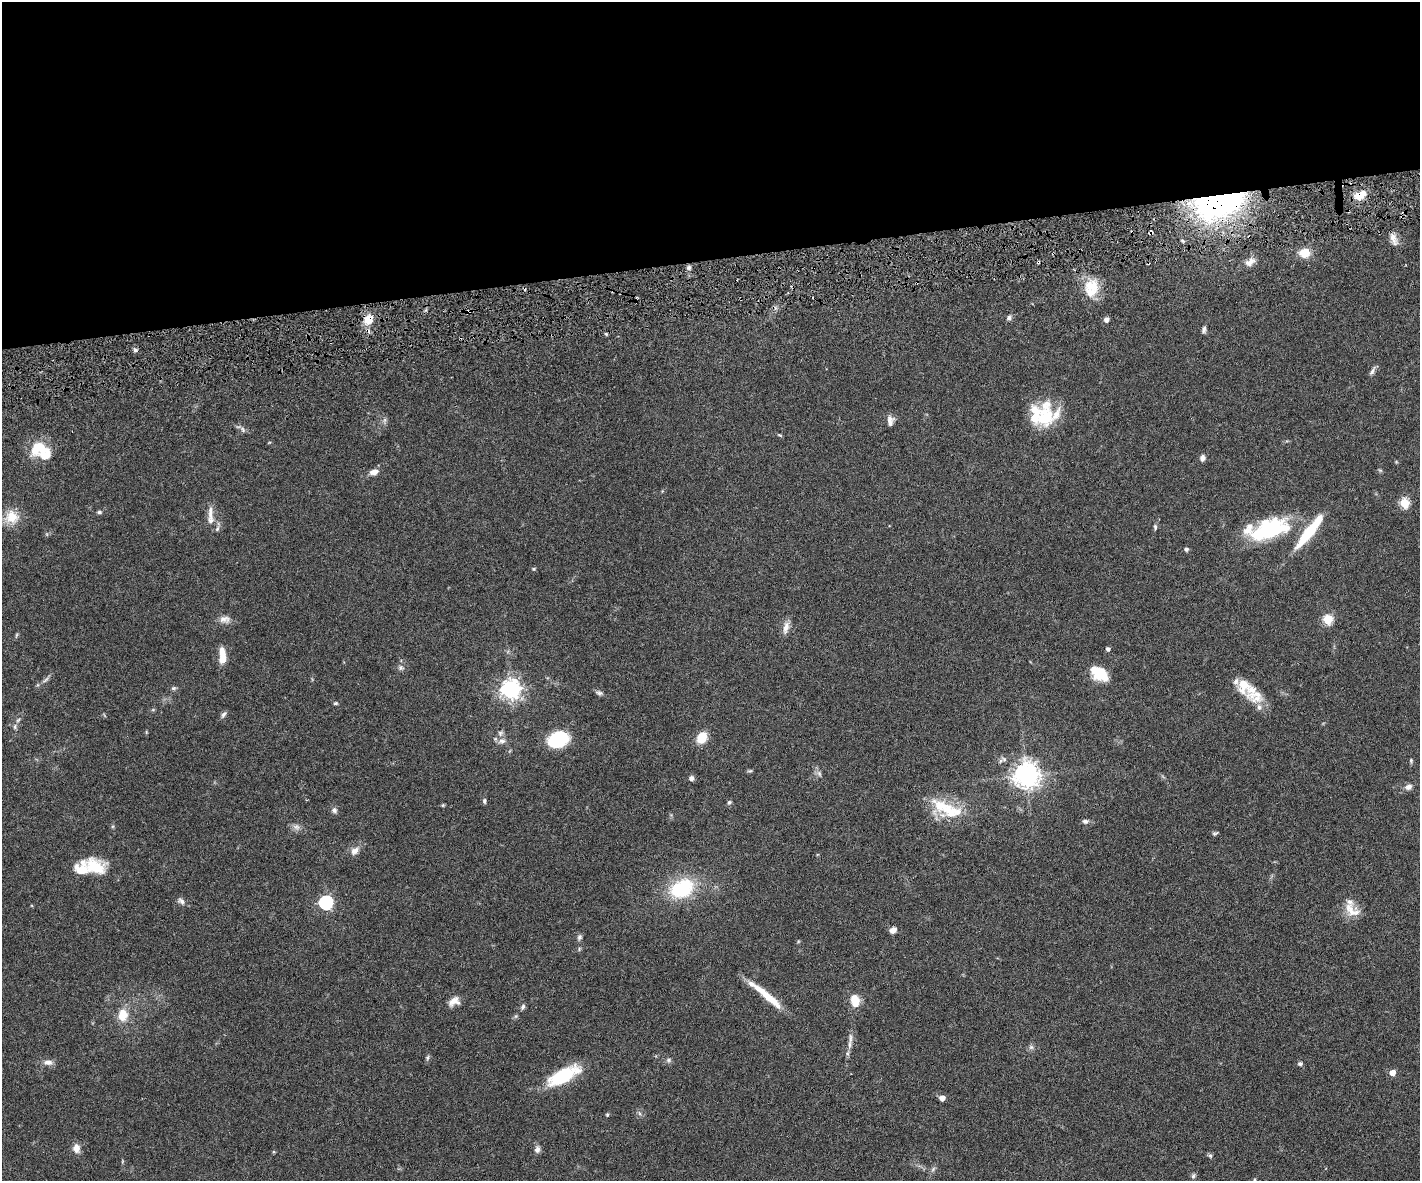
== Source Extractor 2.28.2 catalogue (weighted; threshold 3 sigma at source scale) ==
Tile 2 of 3 x 4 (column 2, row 1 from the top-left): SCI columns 1576-2993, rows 3597-4775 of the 4677 x 4892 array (HDU 1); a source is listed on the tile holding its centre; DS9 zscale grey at full resolution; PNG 1422 x 1183 px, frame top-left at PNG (2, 2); no overlay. Shown black and unused: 22% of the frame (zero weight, under 3 of 6 exposures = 5% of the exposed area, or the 3 px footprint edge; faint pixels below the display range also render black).
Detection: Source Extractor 2.28.2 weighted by HDU 2 'WHT'; one run over the whole footprint, this tile lists its part. Background 0.0471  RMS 0.0026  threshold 0.0107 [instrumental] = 3 sigma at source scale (4.09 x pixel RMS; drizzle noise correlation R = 1.36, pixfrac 0.8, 0.05/0.05 arcsec/px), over >= 5 px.
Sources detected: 123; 2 inside a brighter object's white glare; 3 cosmic-ray / hot-pixel residue — not listed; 20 inside a brighter listed object's ellipse — not listed separately; the other 98 listed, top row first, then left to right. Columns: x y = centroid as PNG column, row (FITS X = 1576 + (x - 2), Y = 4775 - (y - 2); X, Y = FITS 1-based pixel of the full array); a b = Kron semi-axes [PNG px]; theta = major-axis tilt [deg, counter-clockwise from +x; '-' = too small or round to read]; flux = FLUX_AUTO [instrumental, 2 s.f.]
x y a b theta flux
1358 196 10 9 - 2.9
1224 198 50 29 16 67
1151 232 4 3 - 0.88
1393 239 19 8 -70 1.8
1304 253 10 8 5 4.3
1250 262 14 9 32 1.9
689 267 6 5 - 0.64
1091 286 22 18 0 5.8
1009 318 7 5 89 0.6
1106 319 5 4 - 1.2
368 320 11 9 44 3.5
1204 330 8 5 79 0.69
606 334 4 4 - 0.31
135 350 5 5 - 0.51
1372 371 14 5 64 0.74
1045 417 28 24 82 9.9
385 420 7 4 89 0.52
890 421 13 8 88 1.3
243 429 8 3 -71 0.47
779 435 7 3 -27 0.27
41 448 24 16 2 6
1202 458 8 7 - 0.88
1380 470 6 4 -18 0.3
374 472 11 7 16 1.5
1404 503 5 5 - 15
99 512 6 4 -9 0.46
210 512 21 7 89 1.9
12 517 19 18 - 4.6
1155 527 7 4 -81 0.44
217 529 8 4 63 0.55
1271 529 48 22 7 23
1186 549 5 4 - 0.53
534 569 5 4 - 0.28
224 619 15 9 1 1.6
1328 619 5 5 - 12
786 627 18 7 77 1.7
16 635 8 3 76 0.32
1108 649 4 4 - 0.72
223 658 13 7 87 3.2
401 668 8 7 - 0.68
1098 674 18 13 44 4.5
46 680 11 4 45 0.71
173 688 7 5 19 0.43
511 689 7 7 - 140
599 693 10 6 -16 0.66
1256 696 26 18 -7 5.3
335 703 5 4 - 0.34
223 715 10 5 59 0.64
15 726 8 6 76 0.7
500 733 8 7 - 0.8
702 738 12 9 63 4.6
558 739 16 12 16 16
502 741 11 7 10 1.1
1411 760 6 4 -72 0.33
750 771 8 4 8 0.33
819 773 9 6 -63 0.72
1026 775 8 8 - 260
691 778 6 5 - 0.82
1408 787 10 7 24 1.1
484 801 7 5 83 0.45
729 802 6 5 - 0.48
443 805 5 4 - 0.25
334 810 7 6 - 0.79
949 811 35 23 -11 9.4
1085 821 7 5 0 0.72
296 827 10 9 - 1.1
1215 833 8 4 22 0.41
355 851 13 9 43 1.6
94 866 29 16 -22 8.2
681 888 26 19 23 16
181 901 11 7 -33 0.93
326 902 6 6 - 45
1351 910 24 14 -38 3.7
893 930 8 6 24 1.3
579 937 8 6 64 0.61
579 949 6 3 73 0.3
770 998 38 8 -39 5.9
855 1000 15 10 -80 3.4
454 1001 13 9 25 2.1
523 1007 8 5 60 0.54
123 1015 16 11 82 4
850 1038 17 4 90 1.2
1031 1047 6 6 - 0.6
427 1058 7 5 73 0.46
669 1060 6 4 90 0.44
48 1062 12 7 -2 1.4
1300 1064 6 5 - 0.48
1392 1072 5 4 - 2.9
563 1076 28 11 28 18
942 1098 4 4 - 2
639 1113 6 4 -71 0.44
607 1115 5 4 - 0.35
76 1148 11 9 -85 1.7
537 1149 10 7 77 0.97
1210 1156 6 5 - 0.46
933 1169 8 4 54 0.49
1193 1176 7 5 74 0.47
1255 1180 6 4 71 0.36
Overlapping masked pixels (flux is a lower limit): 4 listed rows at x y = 1358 196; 1224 198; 1151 232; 368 320
Isophote crosses this tile's border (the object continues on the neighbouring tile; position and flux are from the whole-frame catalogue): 1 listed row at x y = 1255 1180